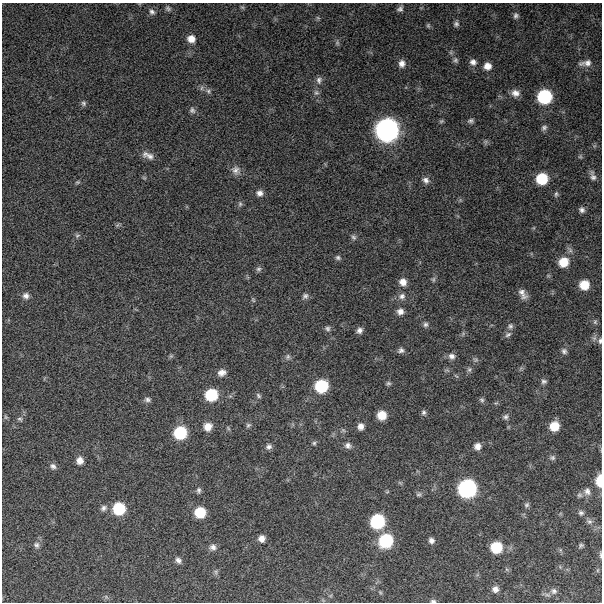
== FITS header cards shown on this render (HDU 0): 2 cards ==
NAXIS1  =                  600
NAXIS2  =                  600

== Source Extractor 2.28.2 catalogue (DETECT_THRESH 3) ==
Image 600 x 600 px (HDU 0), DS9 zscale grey, 1 PNG px = 1 image px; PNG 604 x 604 px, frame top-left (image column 1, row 600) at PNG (2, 3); no overlay
Background 1420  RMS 5.7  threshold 17.1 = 3 sigma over >= 5 px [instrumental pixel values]
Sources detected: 127; all 127 listed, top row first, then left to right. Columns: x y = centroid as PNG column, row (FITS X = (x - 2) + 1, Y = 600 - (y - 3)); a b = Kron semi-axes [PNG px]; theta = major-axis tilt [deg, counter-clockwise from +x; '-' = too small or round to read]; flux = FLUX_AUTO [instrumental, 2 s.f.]
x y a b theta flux
242 7 6 4 -18 490
168 9 8 6 -14 880
400 9 7 6 - 1200
152 12 8 7 - 1300
516 16 7 6 - 1100
318 18 6 4 -19 500
456 24 7 7 - 1000
428 26 7 5 -70 590
191 39 8 8 - 3300
337 43 7 5 -71 810
451 52 7 4 72 600
455 60 8 6 90 940
473 62 8 7 - 1800
586 63 16 7 9 2300
402 64 9 8 - 2200
487 66 8 8 - 3000
319 80 9 8 - 1500
202 88 8 4 81 770
208 91 8 5 -61 1000
316 93 8 7 - 1100
515 93 10 9 - 2400
544 97 9 9 - 37000
83 103 7 7 - 940
192 110 9 8 - 1200
441 121 6 5 - 570
471 121 7 6 - 900
544 128 8 6 36 1100
387 130 11 11 - 300000
485 142 7 4 71 640
145 154 11 7 47 1500
150 156 13 9 -13 2300
236 170 13 11 -53 2400
593 176 13 6 -73 1700
144 178 6 4 -1 470
542 179 8 8 - 15000
426 180 9 7 -54 1700
77 182 6 4 19 560
259 193 8 8 - 1800
556 194 7 5 80 760
240 204 7 6 - 820
582 210 7 6 - 1300
117 225 7 4 35 590
77 235 7 6 - 820
353 237 8 7 - 1000
338 258 7 6 - 910
563 262 10 9 - 7600
259 269 8 6 13 930
433 279 8 6 89 790
403 282 9 8 - 2900
584 285 8 8 - 7600
523 294 13 7 -59 2400
26 296 8 7 - 1600
305 296 8 7 - 1200
402 296 9 8 - 1800
253 300 6 4 -46 470
400 311 8 8 - 2100
595 322 7 6 - 720
425 324 7 7 - 1000
510 326 8 7 - 1200
328 328 7 6 - 990
359 330 7 6 - 1600
508 334 10 6 32 1200
600 341 8 5 83 920
401 350 7 6 - 1200
564 351 8 7 - 1200
171 356 6 5 - 570
452 356 9 8 - 1800
288 357 7 6 - 940
475 360 8 6 -19 820
469 369 7 6 - 910
222 373 9 7 17 2200
456 376 8 3 -45 460
544 381 7 6 - 990
388 383 7 6 - 750
321 386 9 9 - 23000
211 395 9 8 - 19000
258 396 7 5 -52 700
148 400 8 6 -2 1100
482 400 7 6 - 800
423 412 7 6 - 950
382 415 8 7 - 6400
6 417 6 5 - 550
505 417 8 7 - 1100
20 419 7 5 -33 710
248 425 7 5 44 750
361 426 7 6 - 2100
554 426 8 8 - 7600
208 427 9 8 - 3800
228 428 7 4 -46 520
343 430 6 5 - 610
180 433 9 9 - 23000
314 443 5 5 - 630
348 445 8 8 - 1500
477 446 8 8 - 2200
269 447 7 7 - 1300
552 458 8 7 - 920
80 460 8 8 - 2600
53 466 8 7 - 1300
600 481 9 5 89 8900
400 483 6 4 -19 520
467 488 10 10 - 100000
199 490 8 6 -86 990
587 491 10 8 -79 1800
419 494 7 5 14 840
579 495 8 6 -15 930
527 505 8 6 50 850
104 508 9 7 35 1500
119 509 9 9 - 18000
200 512 8 8 - 12000
581 513 7 6 - 920
377 521 9 9 - 35000
589 521 8 7 - 1100
262 538 7 7 - 2300
431 540 6 5 - 1300
386 541 10 9 - 30000
36 545 9 8 - 1400
581 545 6 5 - 700
213 547 9 8 - 1800
496 547 9 8 - 14000
600 555 9 3 -87 590
178 560 8 6 -48 1400
598 570 6 4 71 510
216 572 7 5 63 820
495 589 8 7 - 1700
554 591 9 9 - 1600
380 592 6 4 -46 470
433 601 7 4 -1 790
At the frame edge (FLAGS 8, measured only in part): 4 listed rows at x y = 600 341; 600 481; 600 555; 433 601